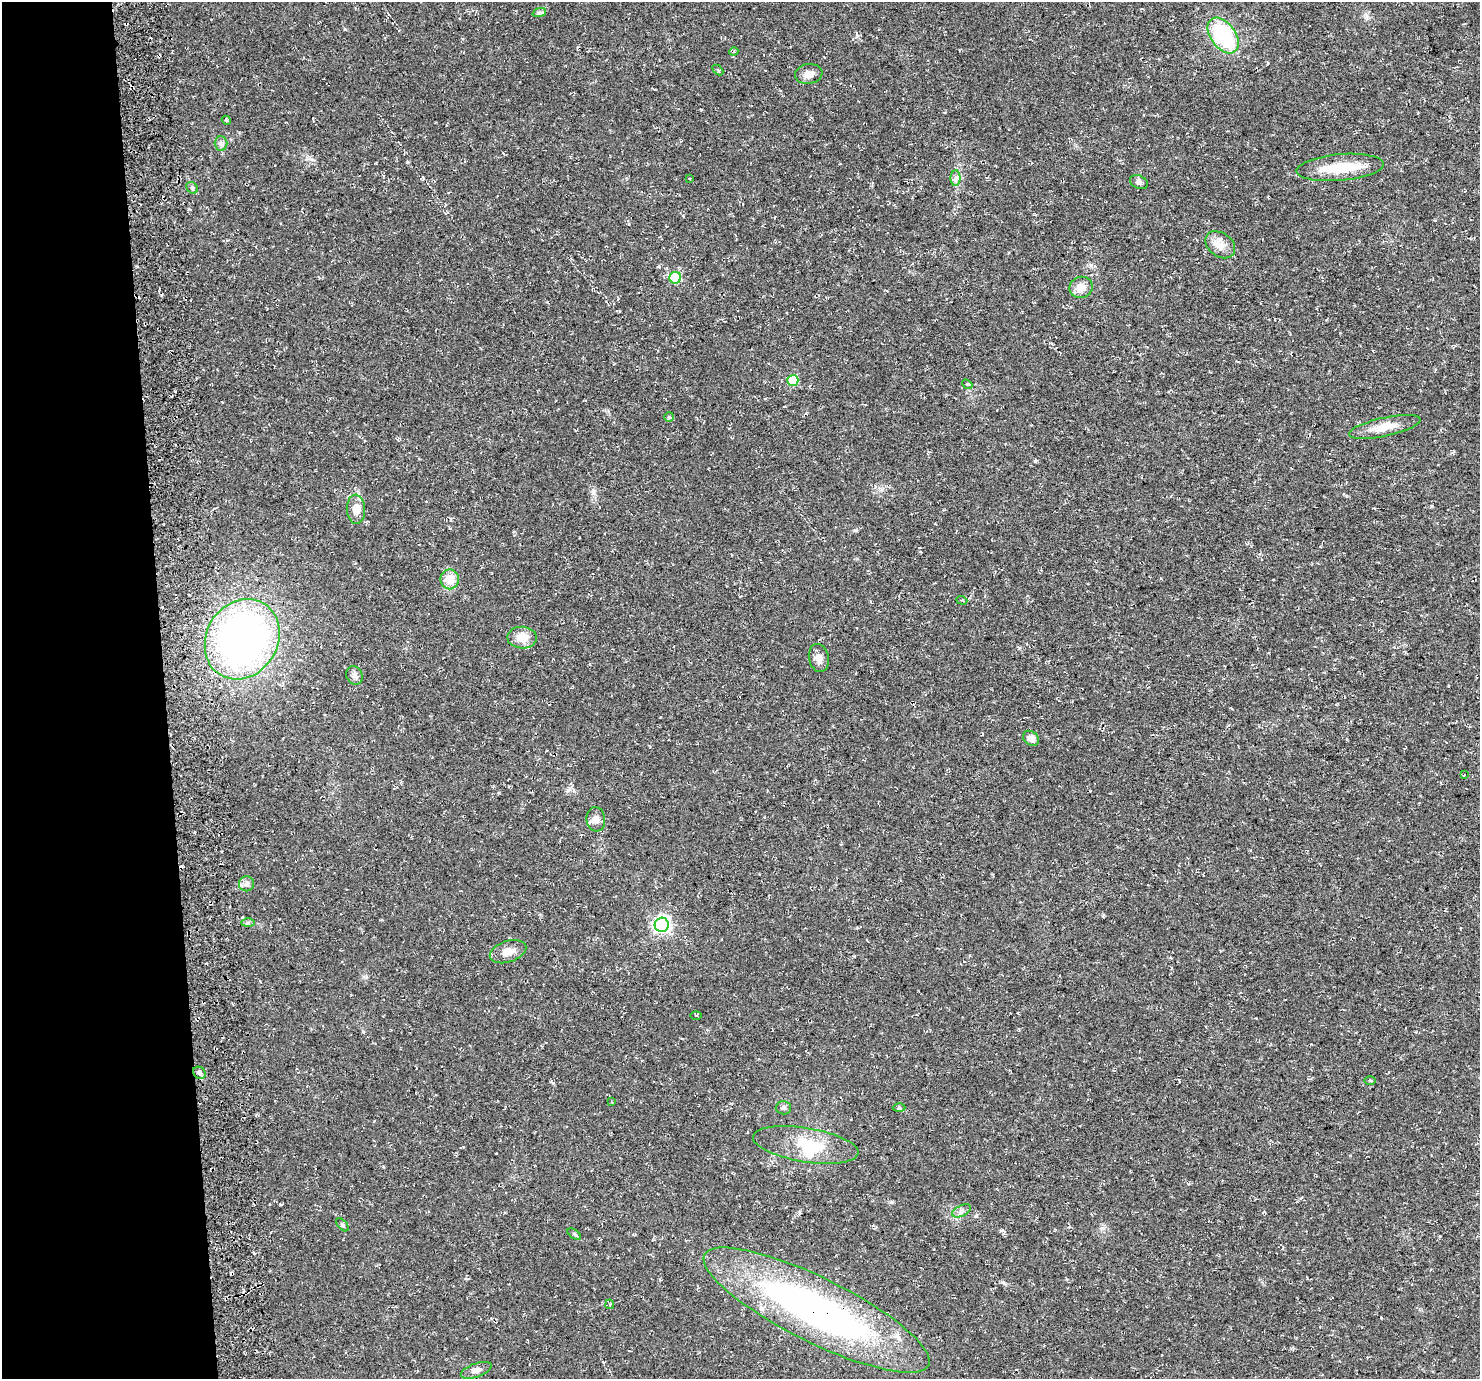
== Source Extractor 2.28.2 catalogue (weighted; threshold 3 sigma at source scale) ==
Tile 4 of 3 x 3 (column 1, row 2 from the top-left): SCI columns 57-1534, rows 1417-2793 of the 4545 x 4172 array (HDU 1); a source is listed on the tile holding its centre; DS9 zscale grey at full resolution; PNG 1482 x 1381 px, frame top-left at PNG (2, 2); each listed source drawn as its Kron ellipse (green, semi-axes under 4 px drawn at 4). Shown black and unused: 11% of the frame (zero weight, under 3 of 4 exposures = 4% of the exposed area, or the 3 px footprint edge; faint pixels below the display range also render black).
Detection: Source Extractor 2.28.2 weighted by HDU 2 'WHT'; one run over the whole footprint, this tile lists its part. Background 0.0302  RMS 0.0057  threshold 0.0256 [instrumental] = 3 sigma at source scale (4.5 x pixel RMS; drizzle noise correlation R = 1.50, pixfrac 1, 0.0396/0.0396 arcsec/px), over >= 5 px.
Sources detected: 55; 3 inside a brighter object's white glare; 4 cosmic-ray / hot-pixel residue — neither listed nor drawn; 2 inside a brighter listed object's ellipse — not listed separately; the other 46 listed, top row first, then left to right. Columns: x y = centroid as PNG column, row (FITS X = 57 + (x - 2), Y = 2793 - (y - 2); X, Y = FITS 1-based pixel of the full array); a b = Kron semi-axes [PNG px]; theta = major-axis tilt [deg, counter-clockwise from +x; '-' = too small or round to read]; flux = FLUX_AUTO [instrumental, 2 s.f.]
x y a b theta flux
539 13 7 4 18 0.96
1223 36 20 12 -54 47
734 51 4 4 - 0.78
718 70 6 4 -44 0.79
809 74 14 10 9 4.3
226 120 5 3 - 0.62
221 143 7 6 - 1.5
1340 167 44 13 5 16
689 178 3 3 - 0.5
955 178 8 5 89 1.8
1139 182 9 6 -25 1.7
192 188 6 5 - 0.89
1220 245 16 11 -37 5.7
675 278 6 6 - 30
1081 287 12 10 18 5.9
793 380 5 5 - 20
967 384 6 4 -42 0.66
669 417 5 5 - 0.78
1385 427 36 9 12 9.9
356 509 15 9 -86 6.1
450 579 10 9 - 8.9
962 600 5 4 - 0.74
522 638 15 11 -1 7.7
242 639 42 35 59 230
819 658 14 10 -77 3.8
354 675 9 8 - 2.1
1031 738 9 7 -37 3.4
1464 775 3 2 - 0.37
596 819 12 9 -82 3.1
247 884 7 7 - 2.2
248 923 6 4 1 1
662 925 7 7 - 160
508 952 19 10 19 5.7
696 1016 6 4 -1 0.71
199 1073 7 5 -36 1.7
1370 1080 6 4 -1 0.57
611 1102 3 2 - 0.65
783 1108 8 6 2 1.6
899 1108 6 4 -1 0.76
806 1145 53 17 -9 25
961 1211 10 5 26 1.8
342 1225 8 4 -49 1
574 1234 8 4 -36 0.84
610 1304 4 4 - 0.88
817 1310 125 32 -26 240
476 1370 16 7 20 3.2
Overlapping masked pixels (flux is a lower limit): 2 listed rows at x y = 242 639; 817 1310
Unlisted compact peaks at least as high as the median listed source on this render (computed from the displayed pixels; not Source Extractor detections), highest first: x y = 1035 461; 553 1083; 345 29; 855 530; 311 159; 891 1202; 407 162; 857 36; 1003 1282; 363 1032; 1002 1230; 374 1121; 1019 648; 1103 916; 975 1216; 593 493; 568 790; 254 1253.